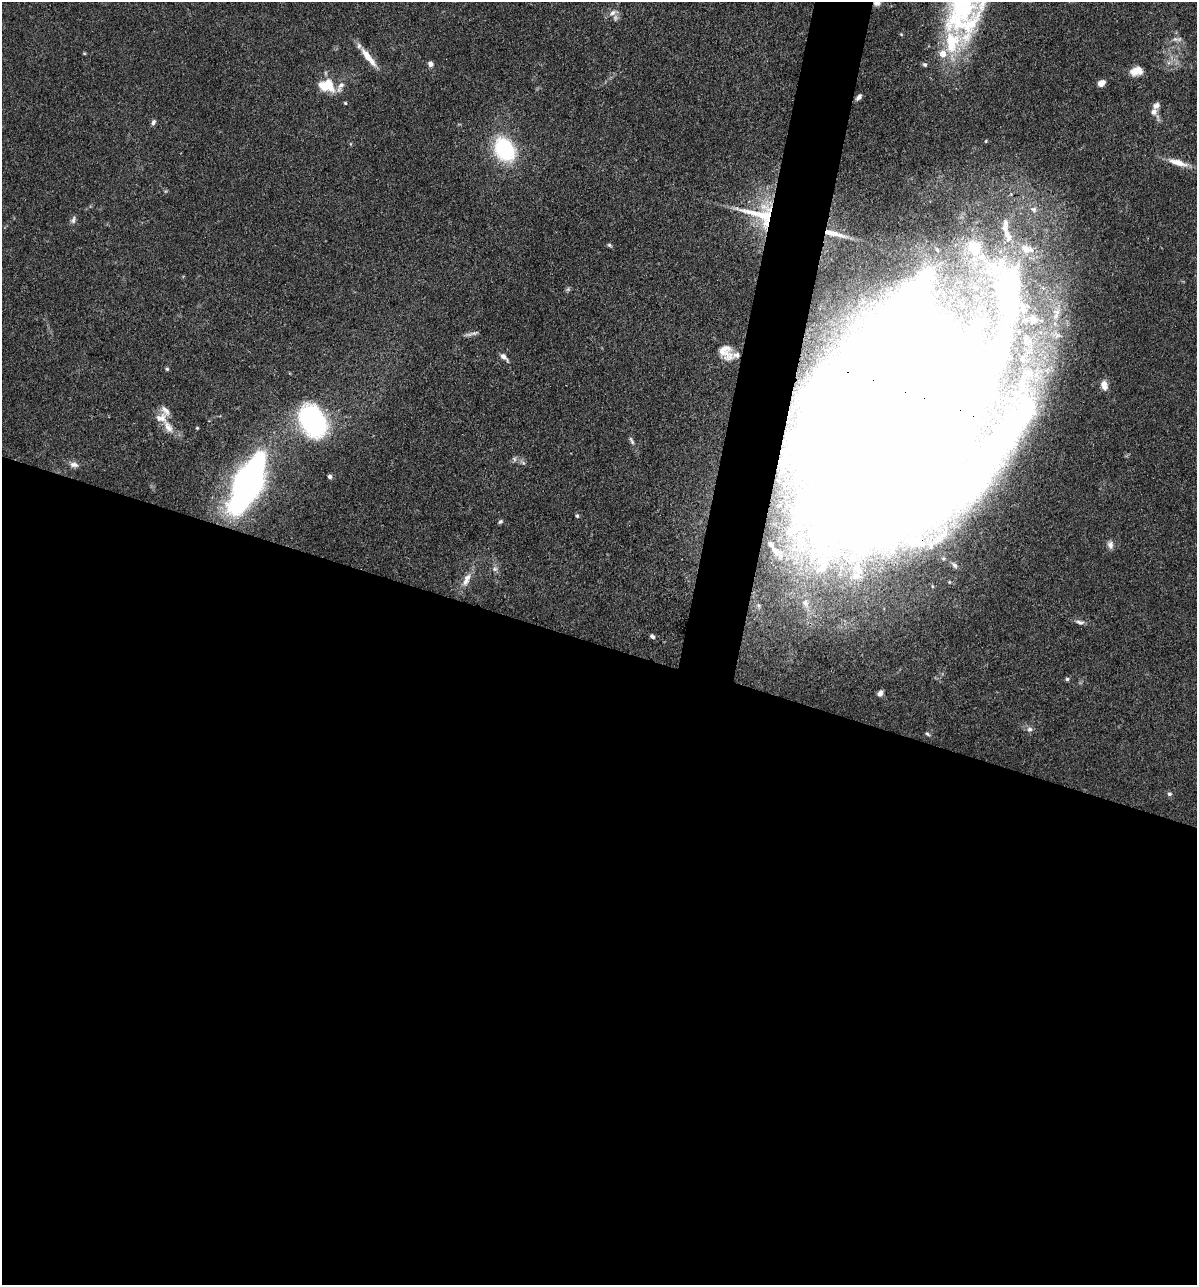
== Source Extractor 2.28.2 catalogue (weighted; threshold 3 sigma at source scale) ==
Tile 14 of 4 x 4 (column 2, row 4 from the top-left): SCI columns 1445-2639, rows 2-1284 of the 5155 x 5135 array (HDU 1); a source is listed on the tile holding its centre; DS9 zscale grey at full resolution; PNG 1199 x 1287 px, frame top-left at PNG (2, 2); no overlay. Shown black and unused: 53% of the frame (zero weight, under 3 of 4 exposures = <1% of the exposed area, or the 3 px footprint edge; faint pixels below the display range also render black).
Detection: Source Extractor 2.28.2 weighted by HDU 2 'WHT'; one run over the whole footprint, this tile lists its part. Background 0.102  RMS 0.0038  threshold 0.0169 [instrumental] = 3 sigma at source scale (4.5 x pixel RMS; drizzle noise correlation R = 1.50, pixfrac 1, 0.05/0.05 arcsec/px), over >= 5 px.
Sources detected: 84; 10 inside a brighter object's white glare — not listed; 14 inside a brighter listed object's ellipse — not listed separately; the other 60 listed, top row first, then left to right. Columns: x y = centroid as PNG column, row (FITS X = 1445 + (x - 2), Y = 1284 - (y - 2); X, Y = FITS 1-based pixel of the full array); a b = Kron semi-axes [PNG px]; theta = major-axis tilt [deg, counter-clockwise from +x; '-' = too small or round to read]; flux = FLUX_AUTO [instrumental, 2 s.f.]
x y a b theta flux
877 3 9 8 - 2.2
613 13 11 7 29 2.2
901 34 5 4 - 0.4
1175 39 8 6 -1 1.4
952 42 57 41 78 35
84 53 5 4 - 0.36
368 57 30 7 -51 5.9
430 64 7 6 - 1.4
1136 71 14 9 14 4.5
1101 83 7 5 34 3
327 85 20 15 -15 9.5
859 97 8 4 47 1.2
345 103 4 4 - 0.4
1154 112 8 7 - 1.8
153 122 7 5 70 1.1
986 141 4 3 - 0.33
350 144 5 3 - 0.37
504 149 28 21 -58 31
1178 162 27 7 -17 5
1033 209 10 9 - 2.4
760 214 54 31 -14 29
73 220 10 6 68 1.2
834 233 30 6 -15 5.2
1007 236 24 12 -69 9.4
609 245 6 5 - 0.66
974 249 26 18 -77 15
1026 249 20 16 -58 11
1056 314 22 10 77 6.6
1033 319 16 14 -28 6.4
474 333 19 4 14 1.4
726 352 13 9 -58 4
736 355 8 6 -3 1.1
504 357 11 5 -46 2
167 369 4 4 - 0.52
1028 373 10 7 -42 1.5
1104 385 14 9 -80 3.5
894 420 189 110 70 2400
313 421 30 21 -58 64
168 427 22 10 -59 4.5
197 428 4 4 - 0.36
632 441 12 4 -60 1
514 459 7 5 -61 0.84
74 464 12 7 -9 2
330 476 5 5 - 0.86
248 483 37 14 65 260
577 516 5 4 - 0.56
500 521 7 5 36 0.66
1110 545 10 7 -85 1.8
776 551 16 8 -40 3.1
954 565 12 7 -46 1.7
495 569 8 7 - 1.3
466 580 22 8 65 4.1
805 603 11 8 -58 2.4
1080 622 12 5 -15 1.4
652 636 6 4 -39 0.86
1067 679 6 5 - 0.64
880 693 7 5 64 1.8
1030 729 8 7 - 1.2
927 734 7 4 -43 0.64
1169 794 6 5 - 0.78
Overlapping masked pixels (flux is a lower limit): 5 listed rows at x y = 877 3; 760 214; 834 233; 736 355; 894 420
Isophote crosses this tile's border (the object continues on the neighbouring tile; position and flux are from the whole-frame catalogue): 2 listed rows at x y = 877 3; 894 420